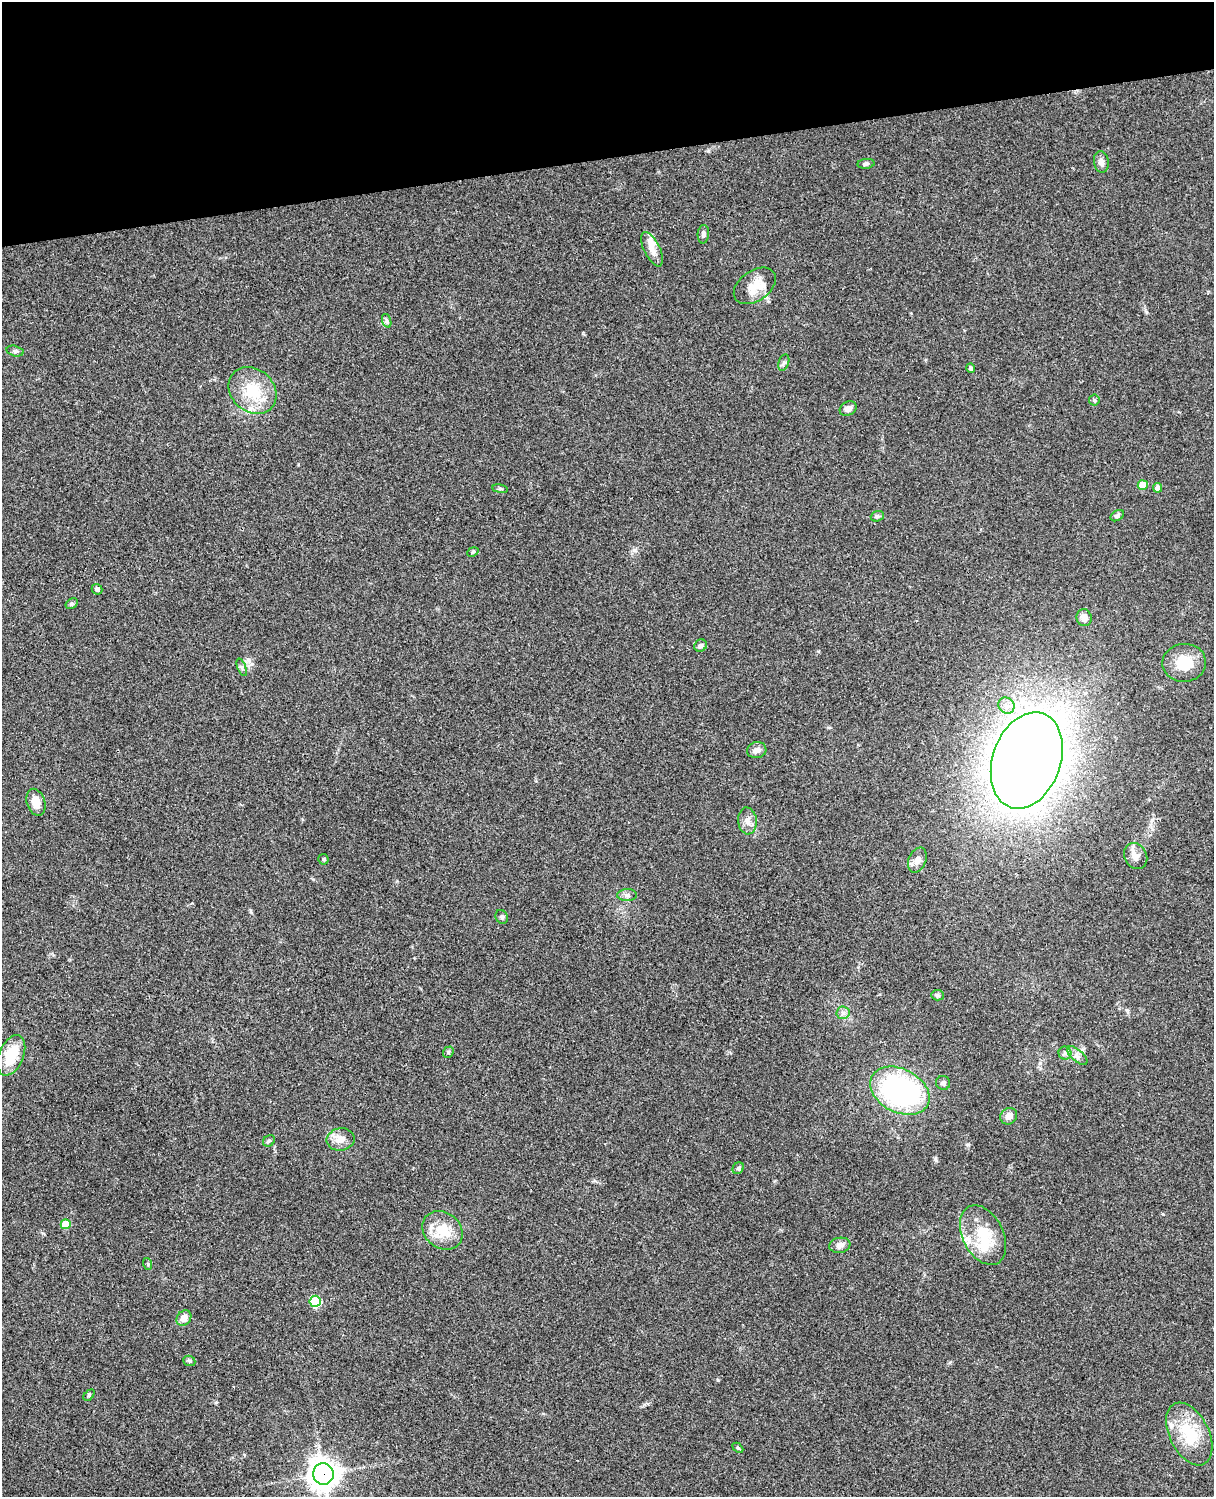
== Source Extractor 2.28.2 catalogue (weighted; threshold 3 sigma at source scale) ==
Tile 3 of 4 x 3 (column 3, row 1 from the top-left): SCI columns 2545-3756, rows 3268-4762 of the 5086 x 4926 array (HDU 1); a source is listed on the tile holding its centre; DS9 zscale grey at full resolution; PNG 1216 x 1499 px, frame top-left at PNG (2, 2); each listed source drawn as its Kron ellipse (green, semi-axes under 4 px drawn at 4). Shown black and unused: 10% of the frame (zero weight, under 3 of 4 exposures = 6% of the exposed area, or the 3 px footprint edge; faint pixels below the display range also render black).
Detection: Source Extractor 2.28.2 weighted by HDU 2 'WHT'; one run over the whole footprint, this tile lists its part. Background 0.0961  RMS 0.0063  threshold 0.0282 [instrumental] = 3 sigma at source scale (4.5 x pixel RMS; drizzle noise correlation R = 1.50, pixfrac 1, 0.05/0.05 arcsec/px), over >= 5 px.
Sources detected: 61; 1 inside a brighter object's white glare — neither listed nor drawn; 2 inside a brighter listed object's ellipse — not listed separately; the other 58 listed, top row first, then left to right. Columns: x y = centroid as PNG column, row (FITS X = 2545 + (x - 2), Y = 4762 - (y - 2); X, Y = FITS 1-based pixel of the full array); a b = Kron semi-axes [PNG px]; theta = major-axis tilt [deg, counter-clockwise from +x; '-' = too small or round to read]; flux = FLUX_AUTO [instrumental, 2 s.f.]
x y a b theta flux
1101 162 11 7 -80 3.1
866 164 8 5 6 1.2
703 234 9 5 86 2
652 249 19 8 -64 5.7
755 286 23 15 35 11
387 321 7 4 -71 1.3
15 351 8 5 -14 1.6
784 363 8 5 70 1.4
971 368 5 4 - 1.1
253 390 26 21 -41 23
1094 400 5 5 - 1
848 409 9 6 28 3
1143 485 5 5 - 10
1158 488 4 4 - 3.2
500 489 8 4 -8 0.91
877 516 7 5 20 1.2
1117 516 7 5 33 1.4
473 552 6 4 24 0.82
97 589 5 5 - 1.6
72 604 6 5 - 0.97
1084 618 8 7 - 4.2
701 646 6 6 - 1.5
1184 663 22 19 5 16
242 667 9 3 -69 1
1006 706 8 7 - 3.4
757 750 10 8 12 3
1027 760 50 34 71 1600
36 802 14 9 -73 7.3
747 821 13 9 -85 4.1
1136 856 13 11 -59 4.6
323 859 5 5 - 1
917 860 13 8 67 4.5
627 895 10 6 1 2
502 917 7 6 - 1.5
937 995 6 5 - 1.1
843 1013 6 6 - 1.8
448 1052 6 5 - 1
1065 1053 6 6 - 1.7
11 1055 21 12 67 18
1077 1056 12 6 -42 2.8
943 1083 7 6 - 1.6
900 1091 31 21 -27 120
1009 1116 9 8 - 3.8
340 1139 14 11 9 5.9
269 1141 6 5 - 1.1
738 1168 6 5 - 1.1
66 1224 5 5 - 13
443 1230 21 18 -39 15
983 1235 32 20 -63 23
840 1245 10 7 10 3.2
148 1264 6 4 -71 0.7
315 1301 5 5 - 33
184 1318 8 6 48 5.3
189 1361 6 5 - 1
89 1395 6 4 47 0.89
1189 1434 34 19 -64 25
738 1448 6 4 -44 0.79
323 1474 11 10 - 690
Overlapping masked pixels (flux is a lower limit): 1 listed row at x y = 323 1474
Unlisted compact peaks at least as high as the median listed source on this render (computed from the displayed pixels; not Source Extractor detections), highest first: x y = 968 1145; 718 1380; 634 550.